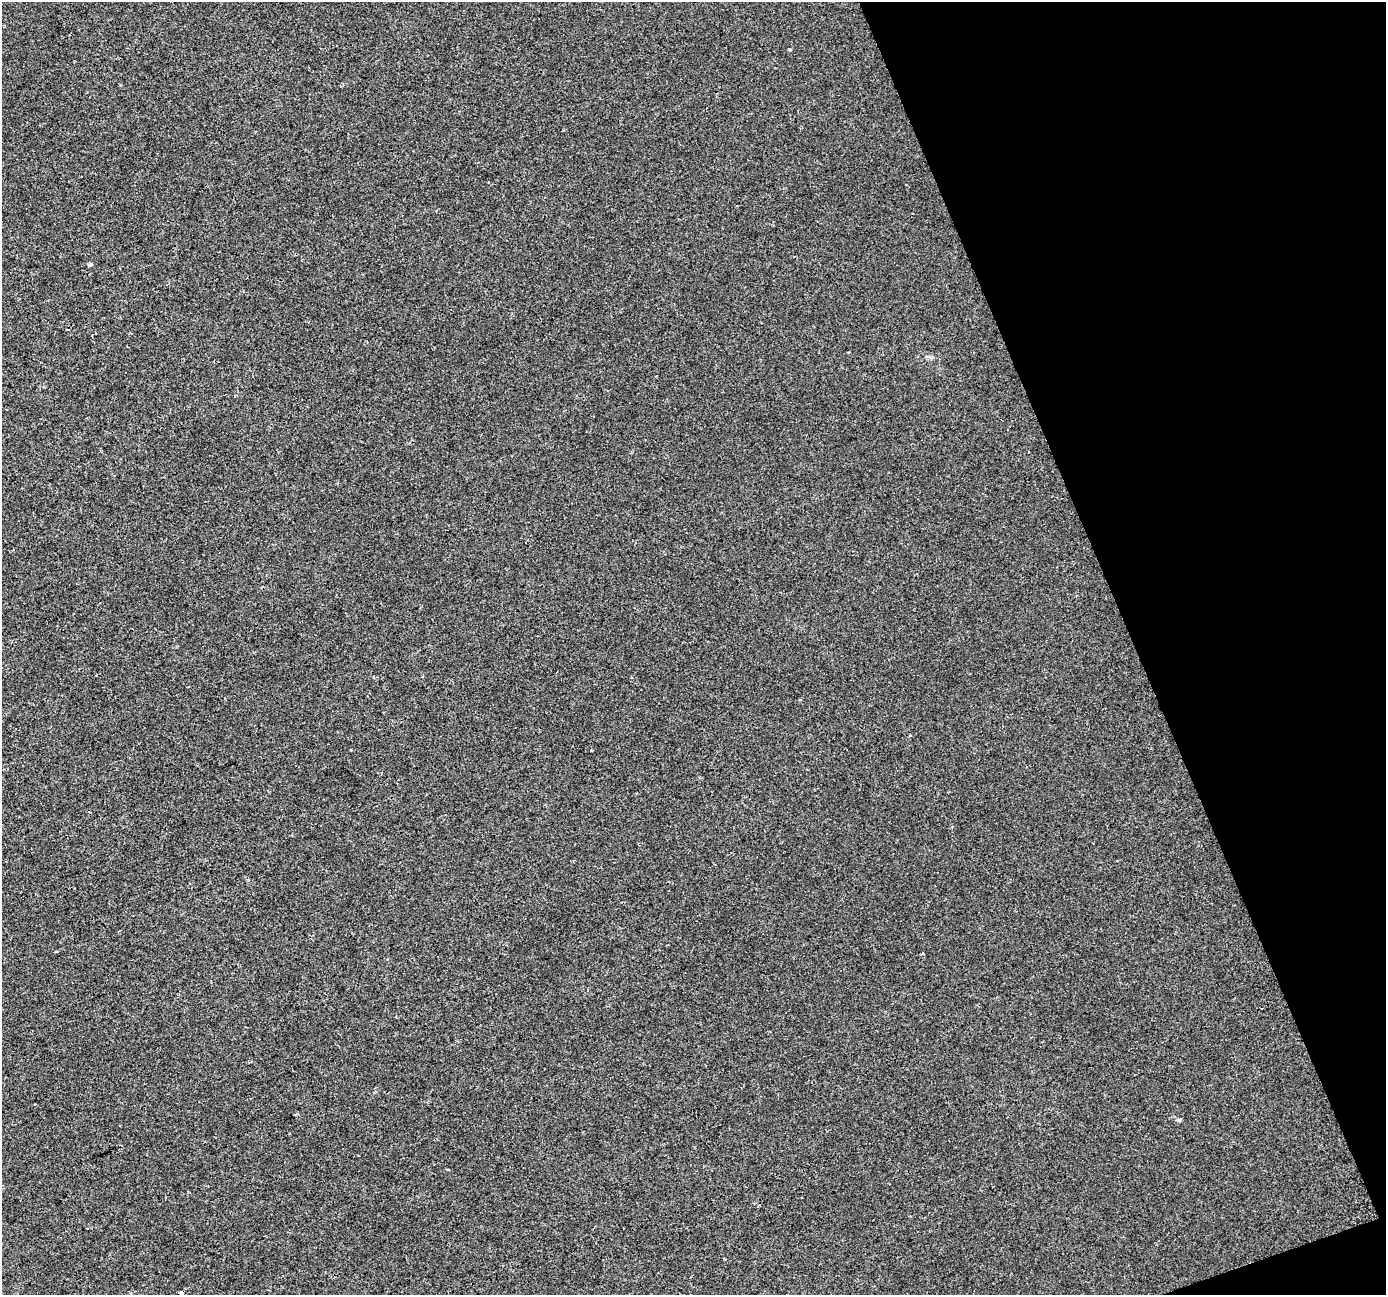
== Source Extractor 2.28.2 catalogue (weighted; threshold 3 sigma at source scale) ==
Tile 12 of 4 x 4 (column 4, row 3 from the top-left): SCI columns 4154-5537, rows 1426-2718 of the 5537 x 5381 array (HDU 1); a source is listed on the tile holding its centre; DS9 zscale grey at full resolution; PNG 1388 x 1297 px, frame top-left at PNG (2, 2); no overlay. Shown black and unused: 19% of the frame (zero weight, under 2 of 3 exposures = <1% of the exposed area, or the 3 px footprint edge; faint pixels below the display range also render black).
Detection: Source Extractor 2.28.2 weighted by HDU 2 'WHT'; one run over the whole footprint, this tile lists its part. Background -4.76e-04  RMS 0.0042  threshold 0.019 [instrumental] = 3 sigma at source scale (4.5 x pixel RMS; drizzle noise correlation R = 1.50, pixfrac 1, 0.0396/0.0396 arcsec/px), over >= 5 px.
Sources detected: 3; all 3 listed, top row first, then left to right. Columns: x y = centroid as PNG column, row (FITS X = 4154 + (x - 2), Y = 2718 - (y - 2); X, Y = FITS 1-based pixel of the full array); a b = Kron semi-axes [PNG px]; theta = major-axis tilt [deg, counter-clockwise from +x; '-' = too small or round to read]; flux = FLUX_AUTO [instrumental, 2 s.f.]
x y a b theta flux
790 50 3 3 - 1.1
90 265 5 4 - 0.81
181 1292 4 3 - 2.6
Overlapping masked pixels (flux is a lower limit): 1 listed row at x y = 181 1292
Isophote crosses this tile's border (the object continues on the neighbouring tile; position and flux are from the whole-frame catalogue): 1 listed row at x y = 181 1292